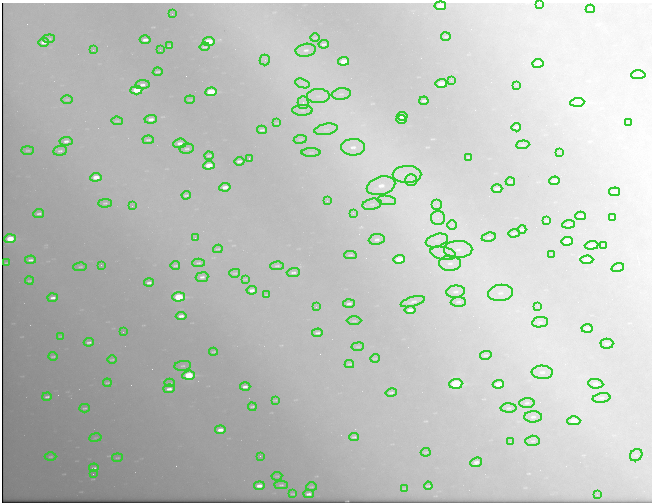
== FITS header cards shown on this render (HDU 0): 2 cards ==
NAXIS1  =                  650 / Width of table row in bytes
NAXIS2  =                  500 / Number of rows in table

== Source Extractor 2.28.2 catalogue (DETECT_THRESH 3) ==
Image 650 x 500 px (HDU 0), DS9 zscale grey, 1 PNG px = 1 image px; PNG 654 x 504 px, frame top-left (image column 1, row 500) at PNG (2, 3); each listed source drawn as its Kron ellipse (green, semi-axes under 4 px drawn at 4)
Background 819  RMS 8.8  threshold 26.5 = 3 sigma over >= 5 px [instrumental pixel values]
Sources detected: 187; all 187 listed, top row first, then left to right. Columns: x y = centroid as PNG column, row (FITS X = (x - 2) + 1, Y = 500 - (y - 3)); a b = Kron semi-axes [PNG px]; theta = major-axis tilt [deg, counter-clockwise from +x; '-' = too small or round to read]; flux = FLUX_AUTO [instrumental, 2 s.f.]
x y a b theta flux
540 3 2 2 - 440
440 6 6 4 7 14000
590 9 4 3 - 930
172 14 2 2 - 540
446 37 4 2 - 590
315 38 5 3 - 510
49 39 6 4 6 980
145 40 5 3 - 3200
209 41 6 4 6 21000
44 42 5 3 - 3200
324 44 5 3 - 1300
169 46 4 2 - 710
205 47 5 3 - 970
93 50 3 3 - 530
160 50 2 2 - 620
306 50 10 6 10 3200
265 60 5 5 - 1300
344 61 6 4 6 9800
538 63 5 4 - 5200
158 72 5 3 - 960
638 75 7 4 2 2400
451 80 2 2 - 850
302 83 7 4 -18 1900
441 84 6 4 6 11000
142 85 7 4 7 2600
516 85 2 2 - 270
136 90 6 4 4 21000
211 92 6 4 4 32000
341 94 9 6 9 2000
318 96 11 7 1 4500
67 99 5 3 - 690
190 100 5 2 - 510
424 101 4 2 - 1100
303 102 6 5 - 2200
577 102 7 4 4 40000
302 110 10 5 0 2100
402 116 5 4 - 2800
151 119 6 4 4 3400
401 120 5 3 - 2900
117 121 6 3 -6 670
628 122 2 2 - 340
277 123 3 2 - 490
516 127 5 3 - 1100
326 129 12 5 10 3200
262 130 5 3 - 1300
300 139 6 3 9 650
148 140 5 3 - 1100
66 141 6 4 5 2300
180 143 6 4 6 3300
523 145 6 2 5 510
353 147 12 8 0 7300
187 149 7 5 10 1300
28 150 6 4 0 960
60 151 7 5 6 1600
311 152 9 3 1 930
559 152 2 2 - 470
209 156 4 3 - 960
469 157 3 2 - 470
249 159 3 2 - 3700
239 161 5 3 - 1900
209 165 5 4 - 11000
407 174 14 8 1 6900
96 177 5 4 - 10000
411 180 6 6 - 1900
554 181 5 3 - 3300
510 182 5 2 - 540
381 186 14 9 16 10000
225 187 6 4 7 5200
497 189 5 3 - 2700
615 192 5 3 - 3600
186 195 4 3 - 970
387 200 9 4 -8 2200
327 201 2 2 - 250
105 203 7 4 2 1100
372 204 10 5 12 1600
437 205 5 5 - 1700
132 206 2 2 - 230
39 213 5 3 - 1600
353 213 2 2 - 290
581 216 5 3 - 1500
438 218 7 7 - 3100
612 218 3 2 - 500
546 221 4 2 - 630
569 224 6 3 6 1000
452 225 4 4 - 1100
522 229 4 3 - 1000
514 233 5 3 - 820
489 237 7 4 9 960
195 238 2 2 - 320
10 239 6 4 6 21000
377 239 8 5 7 1800
437 240 11 6 17 3700
567 241 6 4 4 15000
592 245 7 4 5 4200
603 245 3 2 - 1200
218 249 4 3 - 630
458 249 14 8 1 6900
443 253 13 6 -11 4100
551 254 2 2 - 1300
350 255 6 4 2 910
399 259 6 4 4 14000
31 260 5 3 - 1900
587 260 6 4 4 8900
7 263 4 2 - 570
198 263 6 4 3 1000
450 263 11 7 0 4100
101 265 3 2 - 870
175 266 5 3 - 940
277 266 7 4 1 1000
80 267 7 4 2 960
618 267 6 4 18 980
293 272 6 4 3 1700
235 273 5 3 - 710
202 277 6 5 - 2100
245 279 4 2 - 440
29 281 4 2 - 650
149 283 5 3 - 2000
252 290 5 3 - 2800
456 292 9 6 6 2500
500 293 12 8 5 5300
267 295 4 2 - 540
179 297 6 4 4 42000
53 298 5 3 - 2500
413 302 12 4 16 2100
458 302 7 5 2 1300
349 303 6 4 4 1800
538 306 3 2 - 550
316 307 3 2 - 460
410 310 5 3 - 3100
181 316 5 3 - 3700
354 321 7 3 1 750
540 322 8 5 8 1300
587 328 5 3 - 3200
123 332 3 2 - 470
317 333 5 3 - 1400
60 336 4 2 - 440
89 342 5 3 - 1400
607 344 6 5 - 1200
358 347 6 3 7 590
213 352 4 3 - 860
486 355 6 4 13 830
53 357 4 3 - 870
375 358 5 3 - 410
112 360 4 2 - 660
349 364 5 3 - 780
183 366 8 5 6 1400
542 372 10 6 -3 3300
189 375 6 4 6 40000
107 383 4 2 - 720
170 383 5 4 - 770
456 384 7 5 5 55000
498 384 6 4 3 8300
596 384 8 4 -6 2600
245 387 5 3 - 2800
169 389 5 3 - 3400
391 393 6 4 12 1200
47 397 5 3 - 1500
602 398 9 4 8 1700
275 400 3 2 - 520
527 403 7 5 2 1500
252 407 4 3 - 890
85 408 5 3 - 960
509 408 8 4 2 1200
533 417 9 5 2 2400
574 421 6 4 1 11000
220 430 5 3 - 6200
95 437 6 3 10 600
354 437 4 3 - 1000
533 441 7 5 3 1200
510 442 2 2 - 310
426 452 5 3 - 600
636 455 7 5 41 1400
260 456 2 2 - 1300
50 457 6 3 1 840
117 458 5 3 - 660
476 462 6 4 23 2700
94 468 5 3 - 1500
93 474 2 2 - 280
277 476 5 4 - 620
281 485 6 4 1 1100
259 486 5 4 - 5400
428 486 4 2 - 710
311 487 5 3 - 780
404 488 3 2 - 390
293 494 4 2 - 740
309 494 5 3 - 2700
597 495 2 2 - 1800
At the frame edge (FLAGS 8, measured only in part): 2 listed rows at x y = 540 3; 440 6